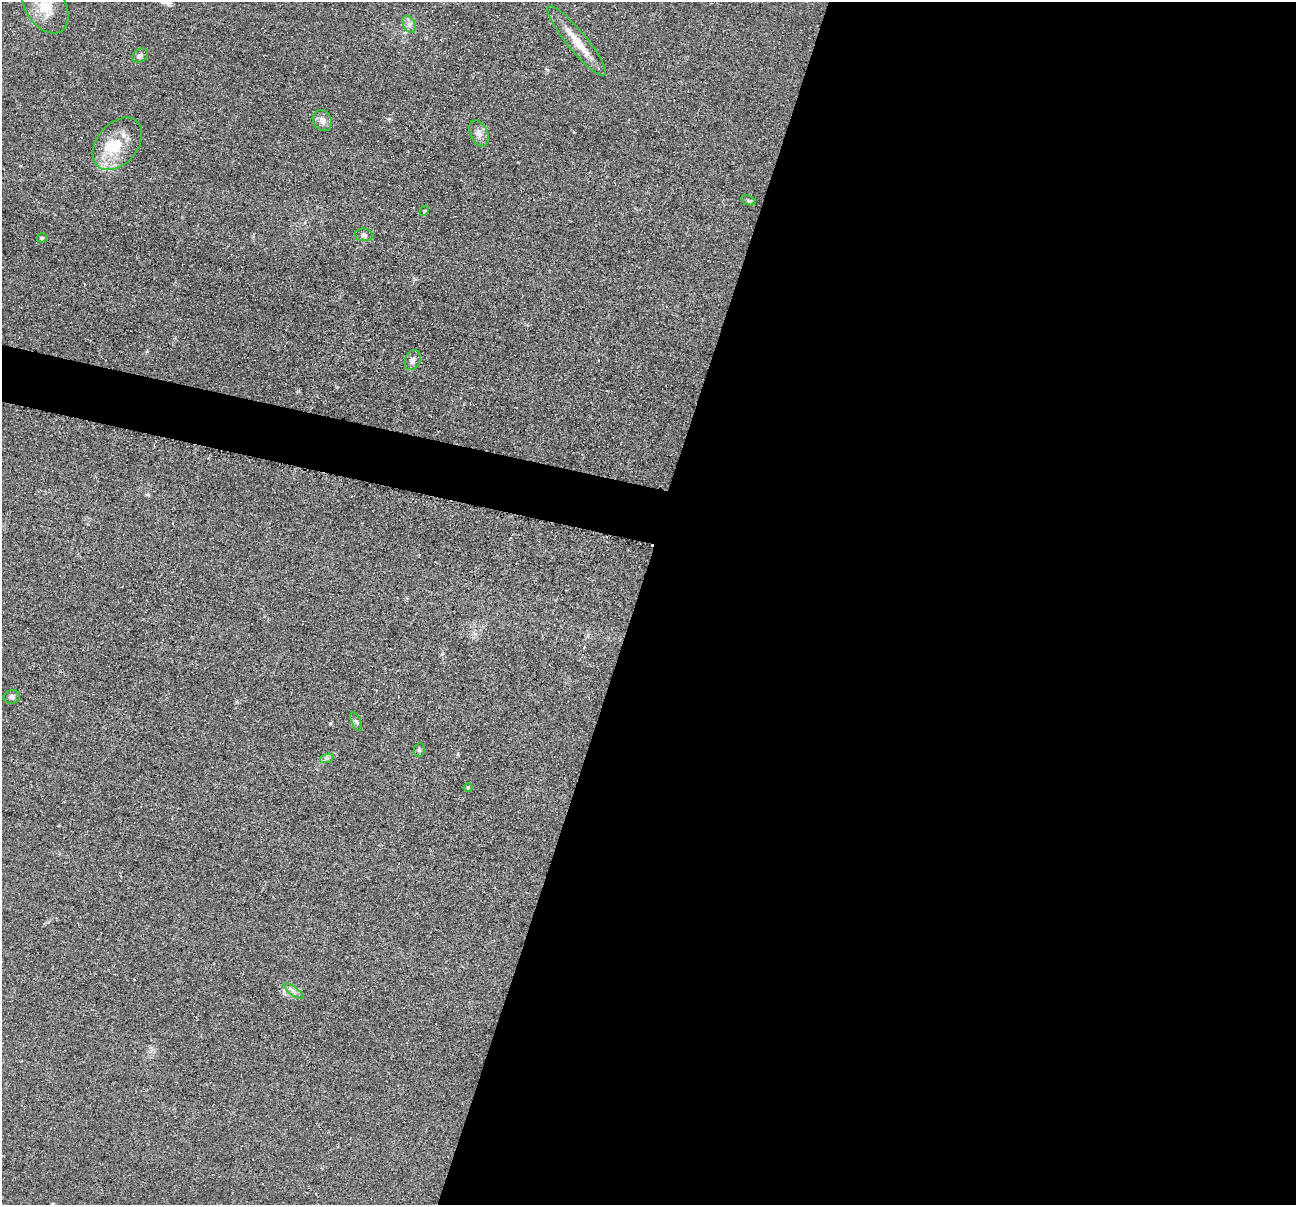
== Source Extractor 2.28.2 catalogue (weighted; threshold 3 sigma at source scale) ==
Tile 12 of 4 x 4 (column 4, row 3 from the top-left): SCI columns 3891-5184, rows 1463-2665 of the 5195 x 5211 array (HDU 1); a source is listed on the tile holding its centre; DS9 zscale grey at full resolution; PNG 1298 x 1207 px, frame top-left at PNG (2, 2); each listed source drawn as its Kron ellipse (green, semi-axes under 4 px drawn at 4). Shown black and unused: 54% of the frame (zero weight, under 2 of 3 exposures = <1% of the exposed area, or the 3 px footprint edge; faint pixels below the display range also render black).
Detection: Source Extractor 2.28.2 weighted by HDU 2 'WHT'; one run over the whole footprint, this tile lists its part. Background 0.0452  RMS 0.0086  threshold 0.0386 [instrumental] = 3 sigma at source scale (4.5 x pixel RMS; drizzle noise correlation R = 1.50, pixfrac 1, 0.05/0.05 arcsec/px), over >= 5 px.
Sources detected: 19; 1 inside a brighter listed object's ellipse — not listed separately; the other 18 listed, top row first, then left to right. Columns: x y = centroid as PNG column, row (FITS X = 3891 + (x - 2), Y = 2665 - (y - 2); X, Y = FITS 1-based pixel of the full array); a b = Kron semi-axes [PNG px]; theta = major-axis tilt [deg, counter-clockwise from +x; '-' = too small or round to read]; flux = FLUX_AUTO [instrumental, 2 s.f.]
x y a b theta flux
45 6 30 19 -57 28
409 24 9 6 -66 3.3
577 41 44 10 -51 19
140 56 8 6 33 2.6
322 120 11 9 -57 5.2
479 133 14 8 -66 5.4
117 144 30 20 50 28
749 200 7 4 -20 1.5
424 211 5 4 - 1.9
364 235 9 6 -7 2.3
42 238 5 4 - 1.4
413 360 10 7 68 4.5
12 697 8 7 - 2.5
356 722 10 4 -66 1.9
419 750 7 5 79 1.6
327 758 7 4 19 1.7
468 787 4 4 - 0.88
294 991 12 3 -36 2.2
Isophote crosses this tile's border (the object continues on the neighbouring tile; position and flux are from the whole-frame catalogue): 1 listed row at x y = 45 6